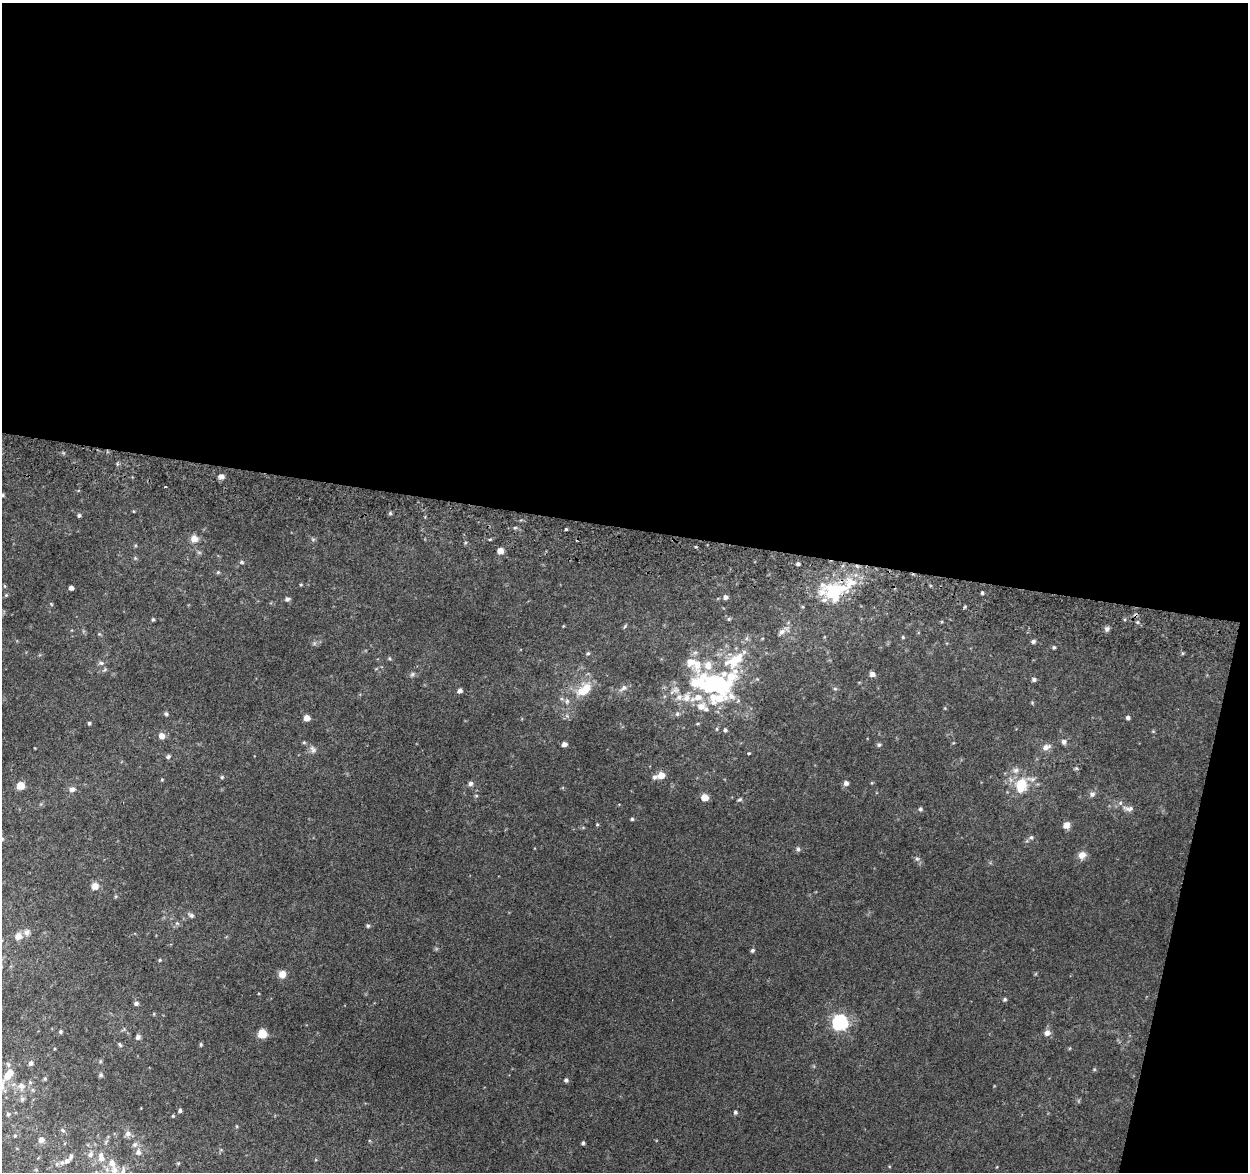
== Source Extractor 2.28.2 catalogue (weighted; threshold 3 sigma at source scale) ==
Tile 4 of 4 x 4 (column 4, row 1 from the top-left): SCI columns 3745-4990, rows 3775-4944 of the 5008 x 5270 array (HDU 1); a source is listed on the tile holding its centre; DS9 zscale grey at full resolution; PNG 1250 x 1174 px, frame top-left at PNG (2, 3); no overlay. Shown black and unused: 47% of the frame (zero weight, under 2 of 3 exposures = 2% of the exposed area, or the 3 px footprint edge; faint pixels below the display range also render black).
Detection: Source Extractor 2.28.2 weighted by HDU 2 'WHT'; one run over the whole footprint, this tile lists its part. Background 0.0812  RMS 0.015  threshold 0.0656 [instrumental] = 3 sigma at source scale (4.5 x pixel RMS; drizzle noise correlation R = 1.50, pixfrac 1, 0.0396/0.0396 arcsec/px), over >= 5 px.
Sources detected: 143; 4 inside a brighter object's white glare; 1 cosmic-ray / hot-pixel residue — not listed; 17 inside a brighter listed object's ellipse — not listed separately; the other 121 listed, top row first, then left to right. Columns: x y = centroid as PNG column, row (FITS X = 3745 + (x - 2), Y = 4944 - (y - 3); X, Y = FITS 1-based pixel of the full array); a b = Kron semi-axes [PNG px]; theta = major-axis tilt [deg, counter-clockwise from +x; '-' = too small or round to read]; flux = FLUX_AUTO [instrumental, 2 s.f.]
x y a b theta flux
221 477 5 5 - 7.1
165 487 3 2 - 1.3
2 495 5 4 - 1.8
390 513 5 5 - 2
79 515 5 4 - 2.4
515 528 5 3 - 1.9
566 529 3 3 - 1.5
194 539 10 9 - 9.5
500 551 6 6 - 8.9
242 562 6 4 -23 2.1
798 564 4 3 - 2.9
218 572 5 4 - 1.7
851 583 24 14 47 35
71 588 4 4 - 5.1
982 593 4 3 - 2.1
831 594 16 9 -55 46
6 595 4 4 - 1.5
725 597 5 5 - 4.2
287 599 6 5 - 3.5
51 604 6 3 -71 1.3
153 619 4 4 - 1.7
729 619 5 5 - 2
625 626 6 4 47 1.7
1107 629 7 5 23 3.5
782 632 9 7 41 5.6
903 637 4 4 - 1.5
1033 641 5 5 - 3.3
1054 647 5 4 - 1.9
588 653 5 4 - 1.8
389 658 5 3 - 1.4
691 662 12 11 - 15
101 663 7 5 -21 3.1
412 674 6 5 - 2.5
872 674 6 5 - 6
1034 679 5 5 - 3.5
720 684 33 28 -46 120
624 688 10 7 29 5.7
584 689 21 11 37 31
835 689 6 4 -19 1.8
674 690 18 7 33 9.6
460 691 5 4 - 4.8
686 698 12 10 77 13
701 706 10 9 - 12
166 714 6 4 -67 2.1
677 714 6 5 - 2.6
307 718 5 5 - 12
1128 718 5 4 - 3.2
89 723 4 4 - 2.1
725 730 5 5 - 2.6
162 736 6 5 - 9.6
304 742 5 3 - 1.6
1064 742 7 6 - 4.1
564 744 5 4 - 6.1
879 745 5 5 - 2.4
1046 747 11 7 23 7.4
312 749 11 6 -58 4.9
749 754 3 3 - 2.4
168 757 6 5 - 2.5
1016 770 8 6 3 4.5
661 775 6 6 - 15
222 777 5 4 - 1.6
654 777 6 6 - 3.7
162 779 5 3 - 1.3
470 783 6 6 - 4.1
846 783 6 5 - 4.7
1021 784 16 12 76 36
20 786 5 5 - 28
72 789 9 7 12 5.1
1092 794 7 6 - 4.5
705 797 5 5 - 18
740 799 7 4 17 2.2
920 809 5 4 - 2.4
1129 809 17 7 -5 7.8
632 819 4 4 - 1.8
597 824 4 4 - 1.3
1066 825 7 6 - 10
1031 837 6 5 - 2.5
2 839 6 5 - 2.1
798 849 6 5 - 2.7
1082 855 10 9 - 9.3
917 859 7 4 -1 2.3
95 886 9 9 - 8.4
191 915 7 5 -36 3.4
368 926 6 4 89 2.3
18 936 10 10 - 10
752 950 5 5 - 2.5
160 960 4 4 - 1.4
282 974 9 8 - 9.6
1005 999 5 4 - 2.2
136 1003 5 4 - 3.7
840 1022 7 6 - 340
60 1032 4 4 - 2.2
1047 1033 8 7 - 6.7
262 1034 5 5 - 52
138 1037 5 5 - 4.2
201 1044 5 4 - 1.8
120 1045 8 4 -54 2.1
31 1063 7 6 - 3.6
101 1075 6 5 - 2.4
7 1076 8 7 - 13
45 1079 5 3 - 1.5
566 1080 5 4 - 2.9
30 1082 5 5 - 2
21 1086 10 9 - 8.3
180 1110 5 4 - 2.3
735 1112 5 4 - 2.7
8 1114 6 5 - 2.6
173 1116 4 3 - 1.4
63 1130 7 4 -46 1.9
128 1133 9 7 17 5.1
15 1136 5 4 - 1.4
41 1140 8 6 28 6.2
583 1143 4 4 - 2.5
135 1145 7 7 - 3.9
138 1152 7 7 - 5.8
90 1154 8 7 - 4.9
101 1157 12 8 -78 11
67 1161 6 5 - 4.5
112 1163 10 8 -66 9.7
57 1164 6 4 89 2.1
123 1171 11 6 68 5.2
Isophote crosses this tile's border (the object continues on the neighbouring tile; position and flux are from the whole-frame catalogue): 3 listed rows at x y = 2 495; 2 839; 123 1171